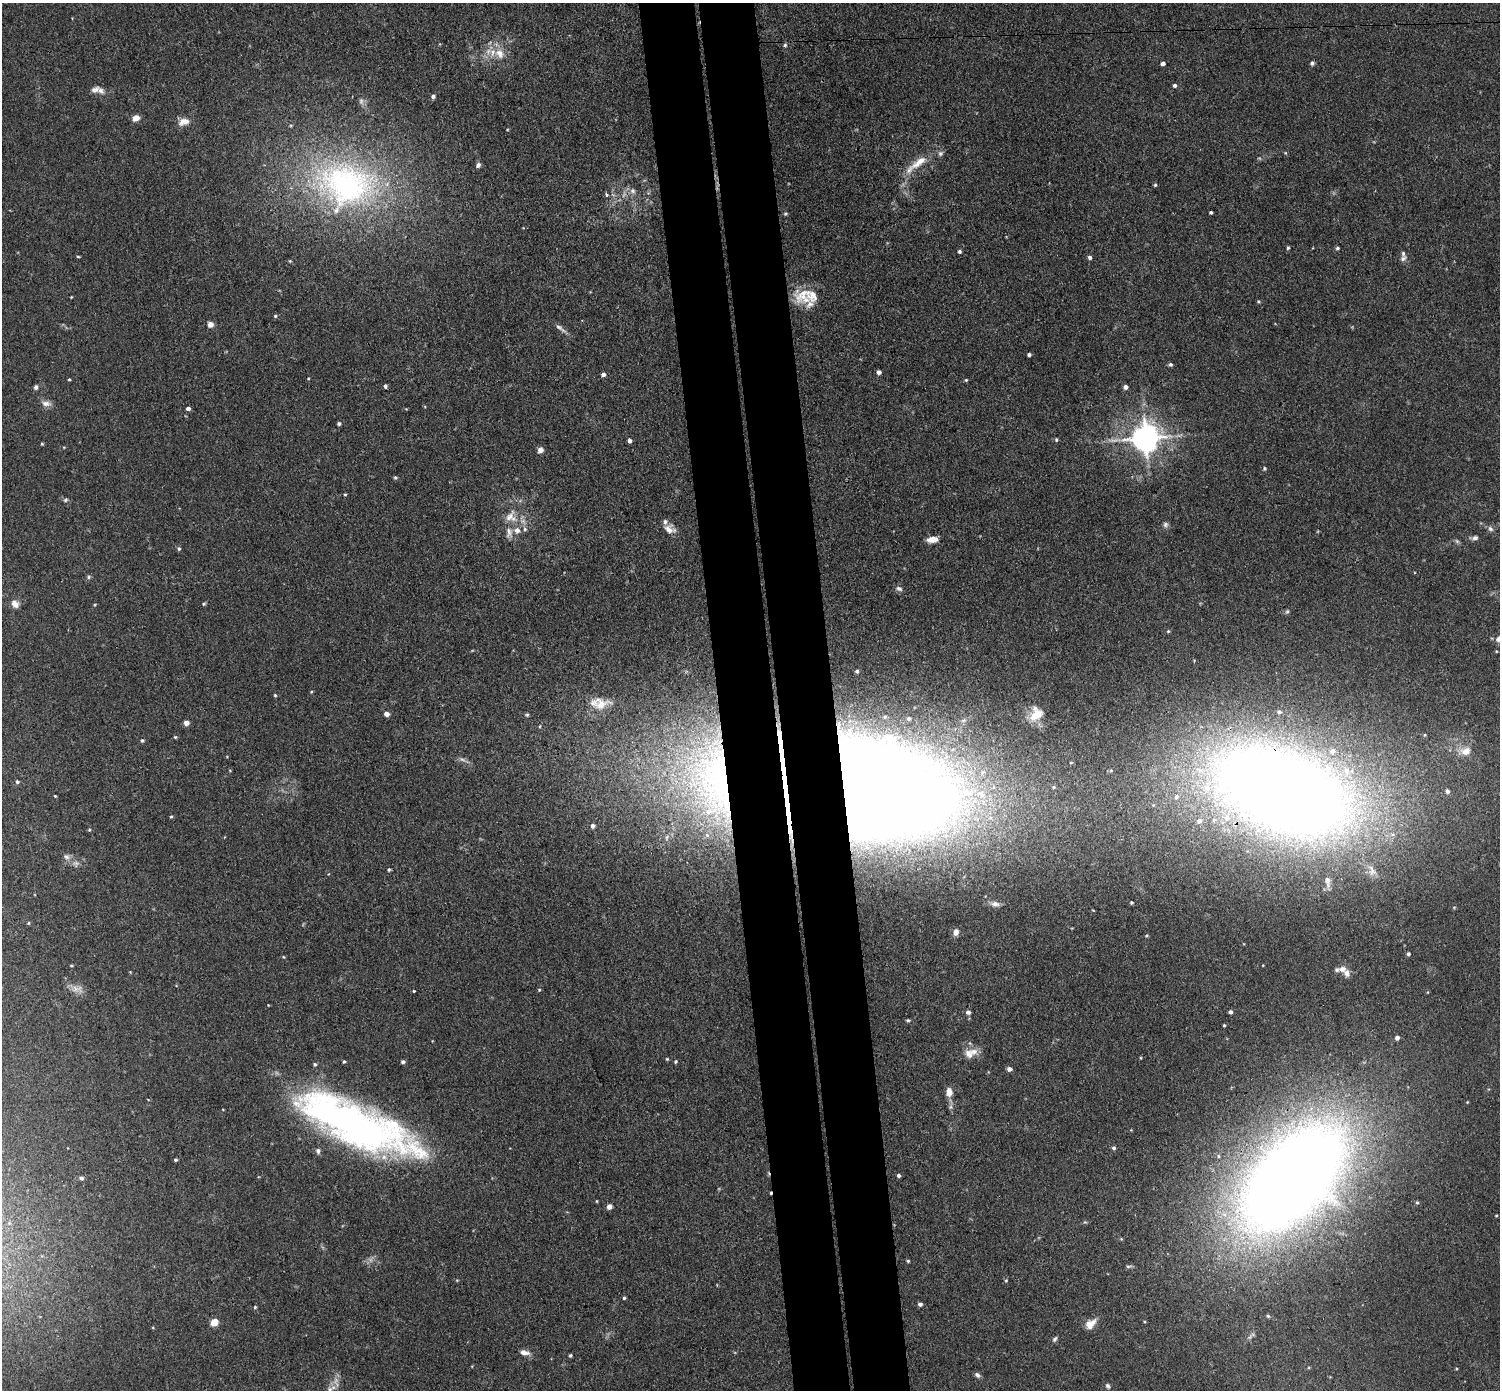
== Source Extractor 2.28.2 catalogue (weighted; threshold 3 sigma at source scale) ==
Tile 5 of 3 x 3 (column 2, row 2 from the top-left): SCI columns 1556-3053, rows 1522-2909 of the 4608 x 4537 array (HDU 1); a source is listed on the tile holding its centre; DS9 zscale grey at full resolution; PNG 1502 x 1392 px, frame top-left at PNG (2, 3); no overlay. Shown black and unused: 7% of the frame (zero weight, under 3 of 4 exposures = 6% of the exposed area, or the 3 px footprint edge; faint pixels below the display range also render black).
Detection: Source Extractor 2.28.2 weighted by HDU 2 'WHT'; one run over the whole footprint, this tile lists its part. Background 0.0394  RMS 0.0046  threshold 0.0209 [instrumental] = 3 sigma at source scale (4.5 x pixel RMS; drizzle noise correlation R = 1.50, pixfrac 1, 0.05/0.05 arcsec/px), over >= 5 px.
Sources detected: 179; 4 too faint to see at this stretch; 3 inside a brighter object's white glare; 1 cosmic-ray / hot-pixel residue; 1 long thin detection or spike segment (spike, bleed or trail) — not listed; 25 inside a brighter listed object's ellipse — not listed separately; the other 145 listed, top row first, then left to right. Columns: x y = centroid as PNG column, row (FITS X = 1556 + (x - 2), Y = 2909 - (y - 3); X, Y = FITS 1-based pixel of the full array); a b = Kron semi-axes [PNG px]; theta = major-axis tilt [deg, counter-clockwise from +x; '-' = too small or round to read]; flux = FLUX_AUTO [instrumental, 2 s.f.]
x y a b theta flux
785 45 5 4 - 0.79
499 53 15 12 -56 6.4
1163 63 4 4 - 1.6
1312 63 5 5 - 1
1175 85 4 4 - 1.1
101 90 12 8 -46 2.4
433 96 5 5 - 1.3
136 118 8 6 27 3.4
184 122 15 9 15 4.2
919 162 30 10 37 9.1
478 165 7 6 - 1.3
346 182 95 55 -21 140
1155 185 4 4 - 0.64
633 191 8 8 - 2
606 195 4 3 - 3
1211 212 3 3 - 0.67
785 214 5 5 - 0.69
1288 248 4 3 - 0.72
1313 248 3 2 - 0.34
1337 248 5 4 - 0.76
959 251 4 4 - 0.99
78 256 5 3 - 0.48
1090 257 5 4 - 1.3
1403 258 10 7 43 1.8
290 261 4 4 - 0.46
804 296 27 21 3 13
71 297 3 3 - 0.34
1258 301 5 4 - 0.55
275 316 4 4 - 0.69
210 324 5 5 - 3.2
559 327 14 6 -29 2
1029 355 4 3 - 1.1
1170 364 5 5 - 0.92
879 372 4 4 - 1.6
603 374 4 4 - 1.7
69 379 4 3 - 0.49
966 380 4 4 - 0.52
385 386 5 4 - 0.88
36 387 6 5 - 1.1
1126 387 5 4 - 1.7
46 403 14 7 -9 2.6
188 408 5 4 - 1.5
339 424 4 4 - 0.95
1146 438 9 8 - 700
1056 440 5 4 - 0.68
629 441 5 4 - 1.4
42 444 4 4 - 0.54
540 450 6 5 - 2.9
1264 468 5 4 - 0.56
395 477 5 4 - 0.73
345 494 4 3 - 0.47
65 500 6 5 - 0.82
511 517 19 18 - 9.4
1165 524 8 7 - 1.3
670 529 16 11 -20 4
1490 529 8 7 - 1.6
1475 538 8 6 10 1.4
932 539 11 6 6 4.7
1457 541 7 4 -45 0.9
179 548 5 5 - 0.84
89 577 6 5 - 0.83
899 588 9 6 -23 1.5
15 604 11 9 -47 2.9
204 604 5 4 - 0.62
1287 611 7 5 62 0.82
1168 631 4 4 - 0.56
1498 639 10 7 56 2.1
857 671 5 4 - 1.1
311 692 5 3 - 0.43
275 695 4 4 - 0.53
600 704 25 17 4 9.5
387 714 5 4 - 2.8
527 715 5 4 - 0.65
1036 715 20 13 35 8.4
186 723 5 5 - 2.7
175 737 4 4 - 0.54
142 740 5 5 - 0.8
1465 751 15 11 4 5.8
462 760 9 4 -10 1.4
1071 762 4 3 - 0.41
17 782 5 5 - 0.9
857 787 160 86 -9 1700
1053 787 5 5 - 0.63
1284 791 147 76 -20 870
1447 791 6 5 - 1.4
55 796 4 3 - 0.41
708 811 17 8 11 5.3
171 817 4 3 - 0.57
593 826 5 5 - 1.8
89 830 4 3 - 0.46
667 837 6 3 71 0.61
66 857 9 7 -40 1.9
76 864 9 7 -70 1.8
389 870 5 4 - 0.67
1327 881 13 6 -77 2.9
1131 902 4 3 - 0.57
995 904 13 7 -7 2.4
29 923 5 3 - 0.49
956 932 9 7 75 2.3
1147 935 3 3 - 0.54
1408 954 4 4 - 0.91
1342 969 11 8 -2 3.1
77 989 18 9 -6 3.6
539 990 4 4 - 0.55
414 991 3 3 - 0.68
968 1012 6 6 - 1.4
1230 1012 4 4 - 1.2
908 1020 5 4 - 0.67
1224 1025 3 3 - 0.47
1397 1038 5 5 - 1.7
969 1054 13 10 -41 4.3
667 1059 4 4 - 0.44
344 1061 4 3 - 0.62
675 1061 5 4 - 0.57
403 1062 4 4 - 1.2
315 1064 5 5 - 0.71
1009 1069 5 4 - 2
949 1092 11 8 89 3.7
352 1123 124 36 -23 260
1114 1148 5 4 - 1
318 1151 7 6 - 1.3
175 1160 3 3 - 0.7
899 1175 4 4 - 1
81 1178 6 5 - 1.1
1293 1178 129 71 47 740
597 1201 4 3 - 0.4
1417 1202 5 4 - 0.62
609 1207 4 4 - 3.5
1496 1215 4 3 - 0.4
1085 1222 5 5 - 0.61
908 1261 3 3 - 0.64
1006 1280 4 4 - 0.53
624 1298 4 4 - 0.58
920 1304 4 4 - 1.4
255 1307 5 4 - 0.55
1268 1316 4 4 - 0.65
214 1322 7 6 - 6.5
1090 1324 15 9 39 5
1055 1339 8 5 57 1.1
524 1352 12 6 -11 2.8
570 1355 3 3 - 0.75
1456 1369 3 3 - 0.44
977 1375 7 5 -39 1.5
1108 1386 7 5 -57 1.2
330 1389 9 8 - 2.4
Overlapping masked pixels (flux is a lower limit): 4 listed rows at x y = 857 787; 1284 791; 352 1123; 1293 1178
Isophote crosses this tile's border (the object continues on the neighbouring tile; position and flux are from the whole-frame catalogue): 2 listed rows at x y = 1498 639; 330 1389